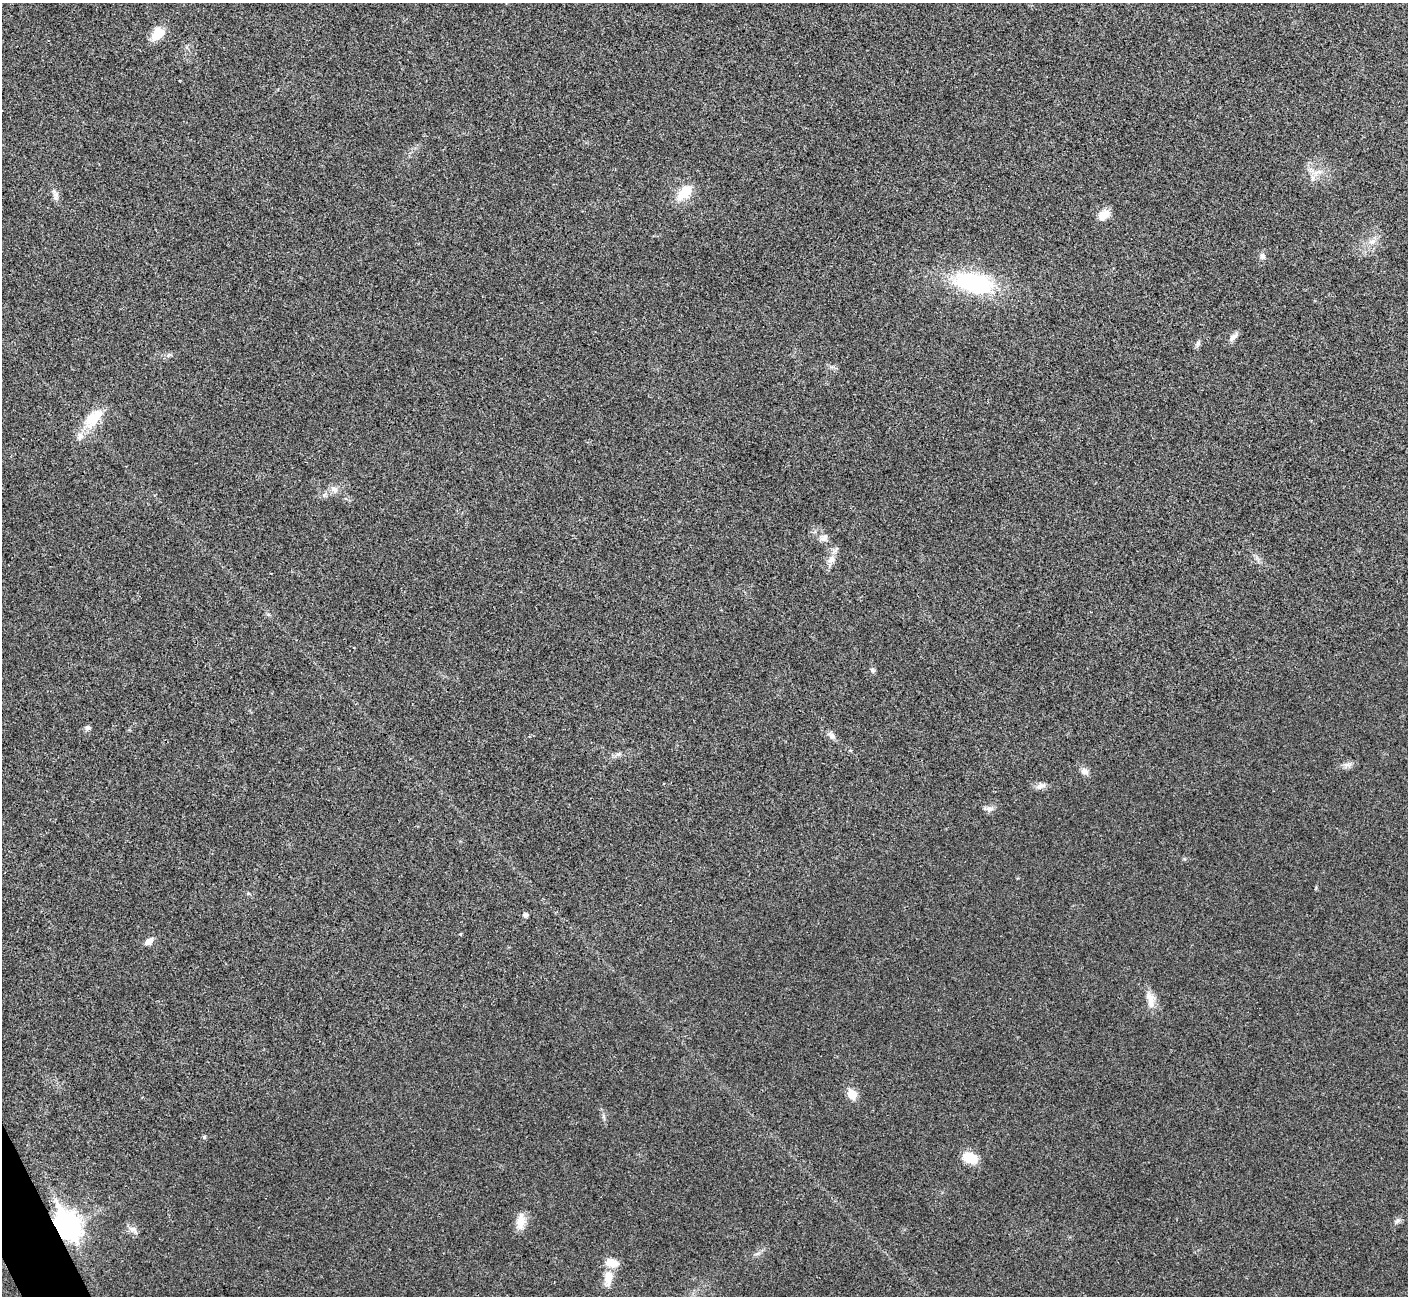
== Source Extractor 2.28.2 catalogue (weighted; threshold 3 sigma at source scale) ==
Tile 7 of 4 x 4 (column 3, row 2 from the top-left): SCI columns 2815-4220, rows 2754-4047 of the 5634 x 5628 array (HDU 1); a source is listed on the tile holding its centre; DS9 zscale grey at full resolution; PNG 1410 x 1298 px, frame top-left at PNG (2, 3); no overlay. Shown black and unused: <1% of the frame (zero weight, under 3 of 4 exposures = <1% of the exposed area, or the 3 px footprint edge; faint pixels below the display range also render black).
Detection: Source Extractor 2.28.2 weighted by HDU 2 'WHT'; one run over the whole footprint, this tile lists its part. Background 0.0215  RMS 0.0053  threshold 0.0237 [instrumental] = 3 sigma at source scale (4.5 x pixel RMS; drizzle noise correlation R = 1.50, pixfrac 1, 0.05/0.05 arcsec/px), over >= 5 px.
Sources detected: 36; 3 inside a brighter listed object's ellipse — not listed separately; the other 33 listed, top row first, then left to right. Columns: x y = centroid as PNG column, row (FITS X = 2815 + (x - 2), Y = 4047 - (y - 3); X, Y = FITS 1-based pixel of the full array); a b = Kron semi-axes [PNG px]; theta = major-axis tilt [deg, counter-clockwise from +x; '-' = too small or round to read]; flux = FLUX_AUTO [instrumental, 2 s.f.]
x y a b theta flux
158 34 18 11 51 9.5
1317 172 17 7 16 4.2
684 192 21 12 44 12
55 195 16 7 -77 2.7
1104 215 14 9 35 6.1
1372 242 11 7 15 3.2
1262 256 9 7 -59 1.9
973 283 51 24 -12 52
1233 337 15 7 43 2.8
1198 344 8 7 - 1.4
93 418 29 17 50 14
334 489 12 7 -40 2.6
824 537 12 8 35 2.6
831 559 12 9 47 3.6
873 670 8 5 -42 1.1
87 728 8 6 -2 1.5
831 736 10 8 -59 2.2
618 754 7 6 - 1.4
1348 765 10 6 -14 2
1084 771 11 8 -24 2.5
1041 786 12 8 20 2.6
989 809 12 7 6 2.2
525 915 5 5 - 1.7
149 941 11 7 36 3.3
1151 1000 24 10 -78 6
852 1094 6 5 - 18
204 1137 5 5 - 0.92
970 1158 11 8 -21 17
520 1221 22 10 83 6.2
1397 1221 8 6 26 1.6
67 1226 12 9 -62 520
132 1230 14 7 -33 2.6
608 1278 19 9 80 7.1
Overlapping masked pixels (flux is a lower limit): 1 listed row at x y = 67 1226